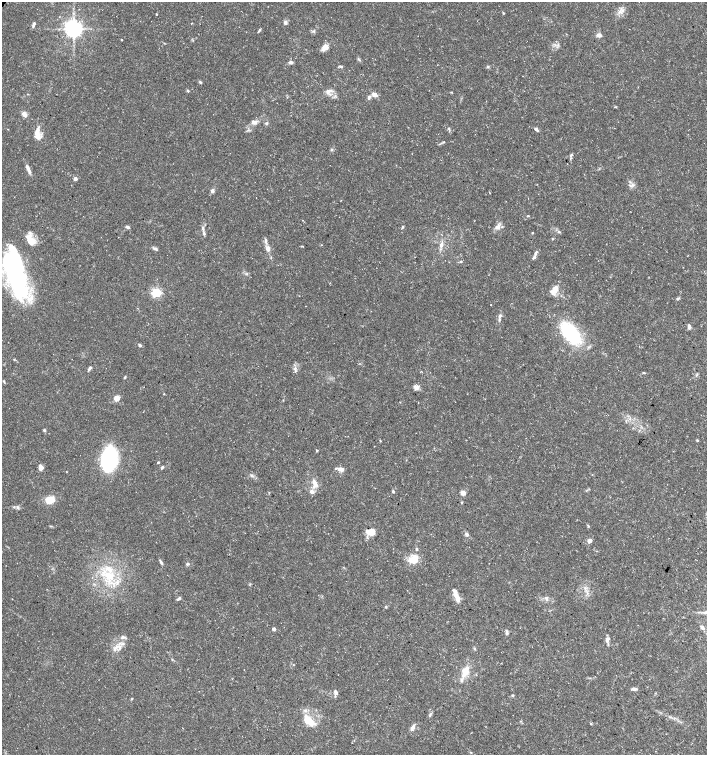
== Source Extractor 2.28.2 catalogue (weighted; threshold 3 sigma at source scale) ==
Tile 6 of 4 x 4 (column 2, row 2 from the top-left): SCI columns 1573-2981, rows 3018-4522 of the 6027 x 6026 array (HDU 1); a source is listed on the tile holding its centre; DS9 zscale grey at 2 x 2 block average (1 PNG px = mean of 2 x 2 image px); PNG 709 x 757 px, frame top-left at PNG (2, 2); no overlay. Shown black and unused: <1% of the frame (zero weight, under 3 of 5 exposures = <1% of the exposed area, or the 3 px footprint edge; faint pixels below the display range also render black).
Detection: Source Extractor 2.28.2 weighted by HDU 2 'WHT'; one run over the whole footprint, this tile lists its part. Background 0.0289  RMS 0.0022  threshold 0.00999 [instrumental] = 3 sigma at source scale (4.5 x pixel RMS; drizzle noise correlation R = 1.50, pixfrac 1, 0.0396/0.0396 arcsec/px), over >= 5 px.
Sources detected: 130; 3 inside a brighter object's white glare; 1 cosmic-ray / hot-pixel residue — not listed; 14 inside a brighter listed object's ellipse — not listed separately; the other 112 listed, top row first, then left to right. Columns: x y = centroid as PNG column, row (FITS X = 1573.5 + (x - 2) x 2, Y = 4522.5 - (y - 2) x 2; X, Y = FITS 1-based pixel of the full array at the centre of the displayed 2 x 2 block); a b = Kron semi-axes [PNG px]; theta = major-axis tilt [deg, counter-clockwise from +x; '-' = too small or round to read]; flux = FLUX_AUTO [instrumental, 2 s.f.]
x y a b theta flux
622 10 5 4 - 1.5
503 13 3 2 - 0.37
285 22 5 4 - 1.4
33 26 5 3 - 0.82
74 29 4 4 - 330
259 30 6 2 53 0.64
313 31 5 4 - 0.81
599 35 7 4 2 1.9
121 40 2 2 - 0.33
325 47 8 6 51 3.1
291 62 5 3 - 1.4
341 66 4 3 - 0.75
488 66 4 3 - 0.64
200 82 5 3 - 0.54
188 91 4 3 - 0.52
329 91 11 6 36 2.5
451 92 3 2 - 0.33
375 95 3 3 - 7.1
369 97 5 4 - 1.2
615 107 3 3 - 0.38
24 114 6 4 -48 3
254 122 8 5 -10 1.9
266 123 4 3 - 0.8
449 128 3 3 - 0.48
536 129 6 3 -43 1.1
38 136 7 6 - 3.5
444 142 3 2 - 0.34
331 150 4 2 - 0.58
571 155 4 3 - 0.58
28 169 13 4 -67 2.3
75 179 2 2 - 2.7
630 185 5 2 - 0.64
212 191 3 3 - 2
256 198 2 2 - 0.43
528 216 3 2 - 0.41
127 227 5 3 - 1
402 227 5 3 - 0.5
498 227 10 5 43 2.6
203 228 6 3 -76 1.2
559 232 5 3 - 0.77
532 233 3 2 - 0.35
30 239 16 8 -40 6.2
553 239 3 2 - 0.39
265 240 7 3 -86 1.3
441 245 9 4 71 2.3
302 246 4 2 - 0.4
268 248 8 5 -86 2.4
155 249 7 3 -23 1
534 257 6 4 49 1.3
16 258 98 17 -79 66
461 261 3 2 - 0.48
555 289 10 8 82 3.9
156 292 3 3 - 56
678 299 4 3 - 0.64
491 305 2 2 - 0.26
500 316 8 4 71 1.5
689 327 6 3 -82 1.2
570 333 22 12 -49 47
140 345 4 3 - 0.87
14 359 3 2 - 0.3
89 368 7 3 58 1.1
643 373 3 2 - 0.43
125 377 5 2 - 0.49
4 381 4 3 - 0.46
416 387 7 6 - 2.1
164 394 3 2 - 0.24
117 398 5 5 - 3.8
44 430 4 3 - 0.65
697 440 3 3 - 0.4
380 441 3 2 - 0.43
317 450 3 2 - 0.52
109 459 15 10 81 93
158 462 3 2 - 0.51
41 467 5 4 - 3.6
162 467 5 3 - 0.71
341 469 8 4 -7 2.6
251 475 4 3 - 0.64
315 483 12 5 -62 3.7
393 491 4 3 - 0.67
312 492 6 5 - 2.1
463 493 3 3 - 7.7
50 500 9 7 14 7.4
462 502 3 3 - 0.39
588 526 4 3 - 0.47
372 532 7 6 - 5.8
467 534 5 4 - 1.4
589 540 5 4 - 2
413 559 14 10 41 7.3
161 562 7 3 -61 1
187 564 4 3 - 0.81
109 576 17 10 -31 13
457 597 14 5 -64 4.2
179 598 6 3 37 0.89
546 598 7 4 -69 1.1
386 607 3 2 - 0.44
702 627 6 4 -54 1.4
274 629 3 2 - 2
507 633 5 4 - 1.1
122 637 6 3 79 1.1
607 640 8 5 67 1.8
119 648 8 2 73 1.3
114 649 5 3 - 1.1
474 649 5 2 - 0.48
465 672 11 6 66 7.2
634 689 7 3 -1 1.4
336 692 6 4 -65 1.5
512 695 3 3 - 0.62
132 699 3 2 - 0.36
309 720 16 7 -45 9.7
591 724 3 2 - 0.39
412 727 9 4 54 1.8
471 752 3 2 - 0.3
Diffuse or blended objects may show on this block-average render without a row.